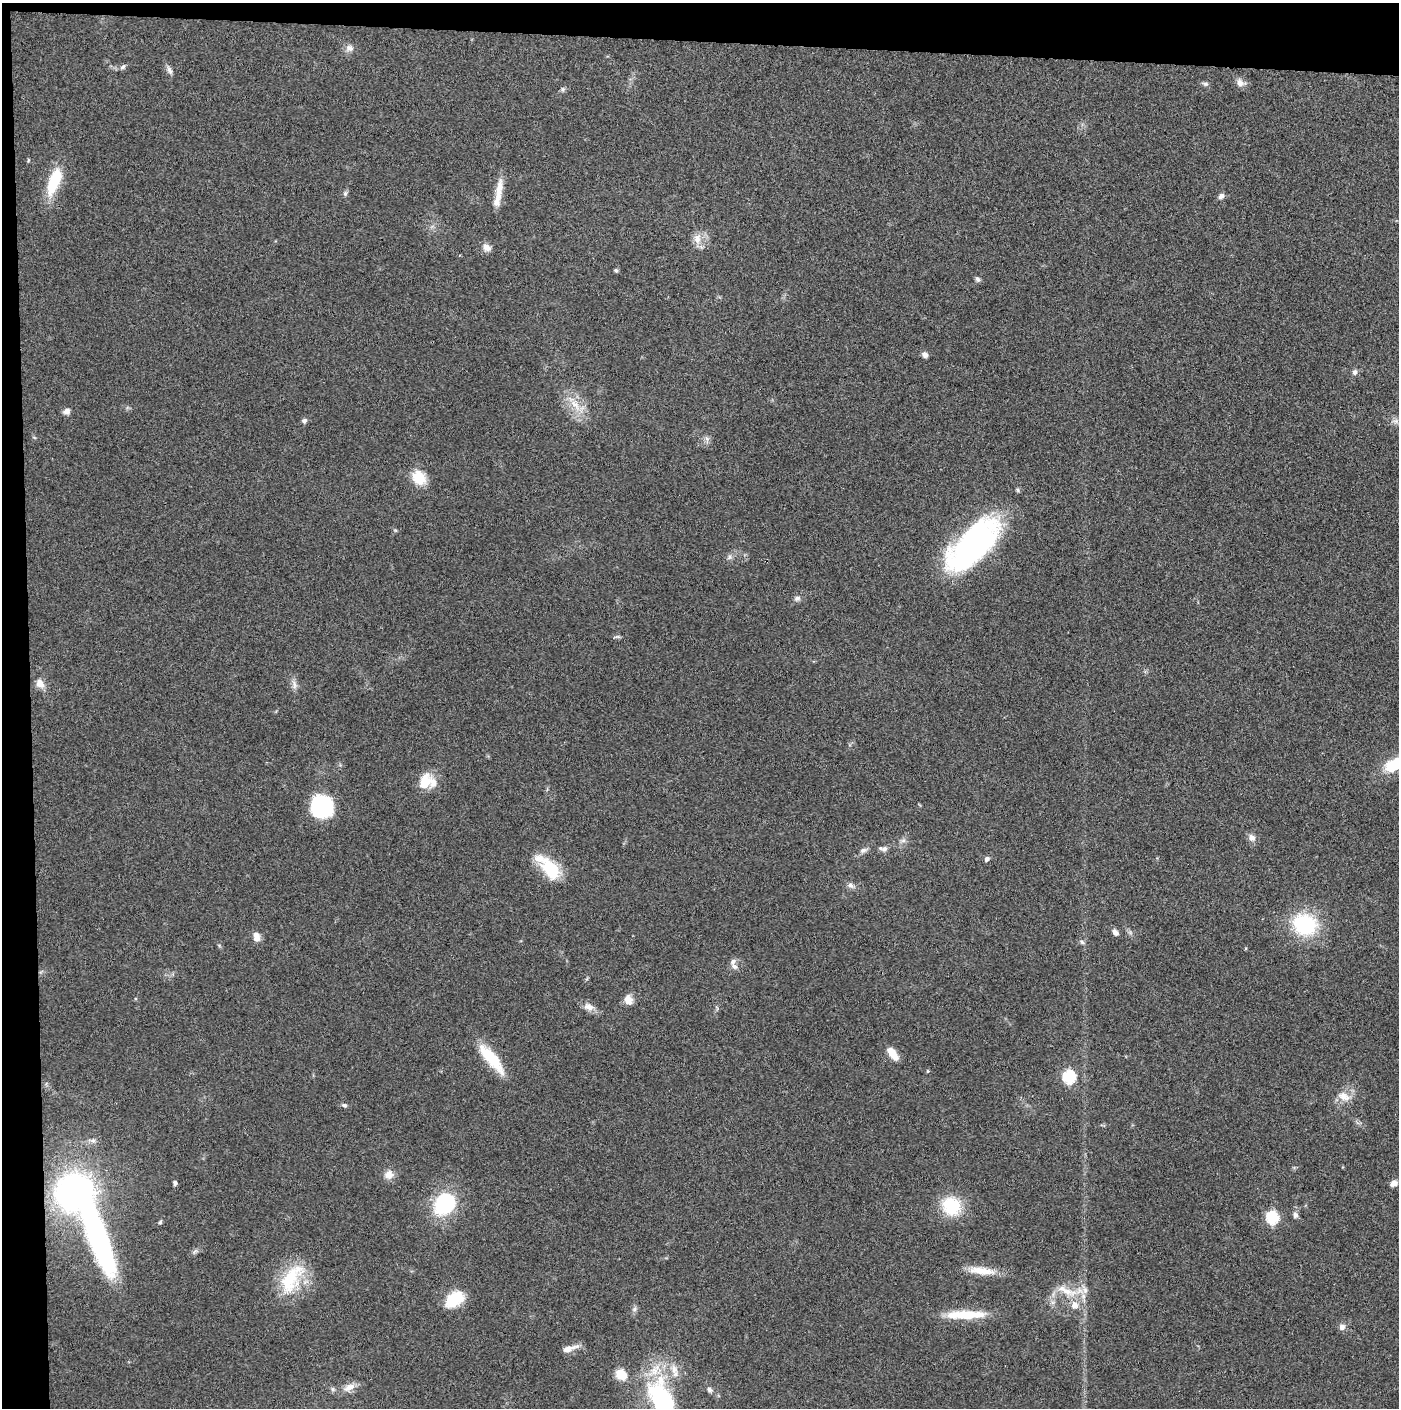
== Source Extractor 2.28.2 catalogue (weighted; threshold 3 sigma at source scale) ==
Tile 1 of 3 x 3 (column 1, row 1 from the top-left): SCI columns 107-1503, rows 2830-4235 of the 4358 x 4256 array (HDU 1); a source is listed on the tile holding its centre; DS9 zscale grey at full resolution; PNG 1401 x 1410 px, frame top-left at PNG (2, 3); no overlay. Shown black and unused: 5% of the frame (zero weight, under 3 of 4 exposures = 6% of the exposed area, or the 3 px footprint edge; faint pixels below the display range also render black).
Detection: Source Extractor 2.28.2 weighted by HDU 2 'WHT'; one run over the whole footprint, this tile lists its part. Background 0.0699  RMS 0.0076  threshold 0.0342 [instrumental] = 3 sigma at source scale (4.5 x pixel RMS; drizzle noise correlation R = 1.50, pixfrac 1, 0.05/0.05 arcsec/px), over >= 5 px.
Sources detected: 84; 6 inside a brighter listed object's ellipse — not listed separately; the other 78 listed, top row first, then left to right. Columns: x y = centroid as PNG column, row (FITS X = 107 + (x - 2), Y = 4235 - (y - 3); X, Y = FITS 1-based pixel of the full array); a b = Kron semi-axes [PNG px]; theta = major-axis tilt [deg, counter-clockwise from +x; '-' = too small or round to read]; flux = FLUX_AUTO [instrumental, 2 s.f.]
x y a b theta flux
349 48 10 9 - 4
123 67 8 5 44 1.7
169 70 11 6 -61 2.8
1241 83 14 9 -21 4.5
1205 84 9 5 -11 1.7
563 89 7 6 - 1.6
28 160 5 3 - 0.78
54 181 34 12 69 31
499 190 32 9 80 11
345 193 8 6 -77 1.7
1221 196 7 6 - 3.2
697 239 15 10 84 7.7
487 247 10 8 -32 4.8
616 270 5 5 - 1.2
978 279 7 5 -47 1.9
925 354 7 6 - 3.3
1355 372 7 6 - 2.3
575 405 23 9 -54 13
67 411 9 7 15 3.3
304 421 6 6 - 2.1
1396 421 10 6 0 3.2
707 439 8 6 -55 2.4
419 478 14 11 -49 20
972 545 69 30 45 170
729 557 8 6 49 2.4
797 598 8 7 - 2.5
617 637 11 3 6 1.4
40 683 14 9 -56 6.2
294 685 14 6 -77 3.7
1395 764 29 14 26 27
424 782 20 13 61 16
321 806 22 21 - 58
1252 837 10 8 -44 4
903 840 7 4 1 1.8
884 849 10 7 36 2.6
863 850 10 6 17 2.7
987 859 7 5 52 2.1
549 868 33 14 -47 34
851 886 11 7 -33 2.9
1305 925 20 18 -20 68
1115 932 8 6 -51 3.3
256 937 13 9 -79 5.2
1082 942 6 5 - 1.5
1246 948 5 3 - 0.69
734 966 11 6 -37 3
628 1000 13 10 -68 6.3
589 1007 16 10 -15 5.6
893 1054 16 7 -52 10
491 1058 40 12 -50 30
928 1071 5 3 - 0.69
1069 1077 6 6 - 110
1344 1096 18 12 -24 8.9
344 1105 8 5 -25 1.7
93 1140 7 6 - 2.3
389 1175 12 12 - 6.2
175 1183 5 5 - 1.8
1394 1183 10 8 31 4.8
74 1192 37 33 43 210
445 1204 19 15 45 75
951 1206 17 15 -40 40
1295 1215 8 6 -89 2.5
1272 1217 6 6 - 97
160 1222 6 4 62 1.2
98 1238 93 23 -70 180
195 1251 10 5 45 2
982 1271 35 9 -6 14
291 1279 43 21 58 42
1067 1291 36 10 -23 15
454 1299 22 14 37 23
1074 1305 12 11 - 7.6
634 1309 6 6 - 1.9
966 1315 49 9 1 25
1342 1327 8 8 - 3.3
569 1348 21 7 19 6.1
622 1375 14 11 -39 12
349 1387 17 9 25 6.4
709 1390 8 6 -67 2.3
662 1399 54 27 -65 84
Isophote crosses this tile's border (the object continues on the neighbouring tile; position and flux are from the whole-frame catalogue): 3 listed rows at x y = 1395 764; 1394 1183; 662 1399